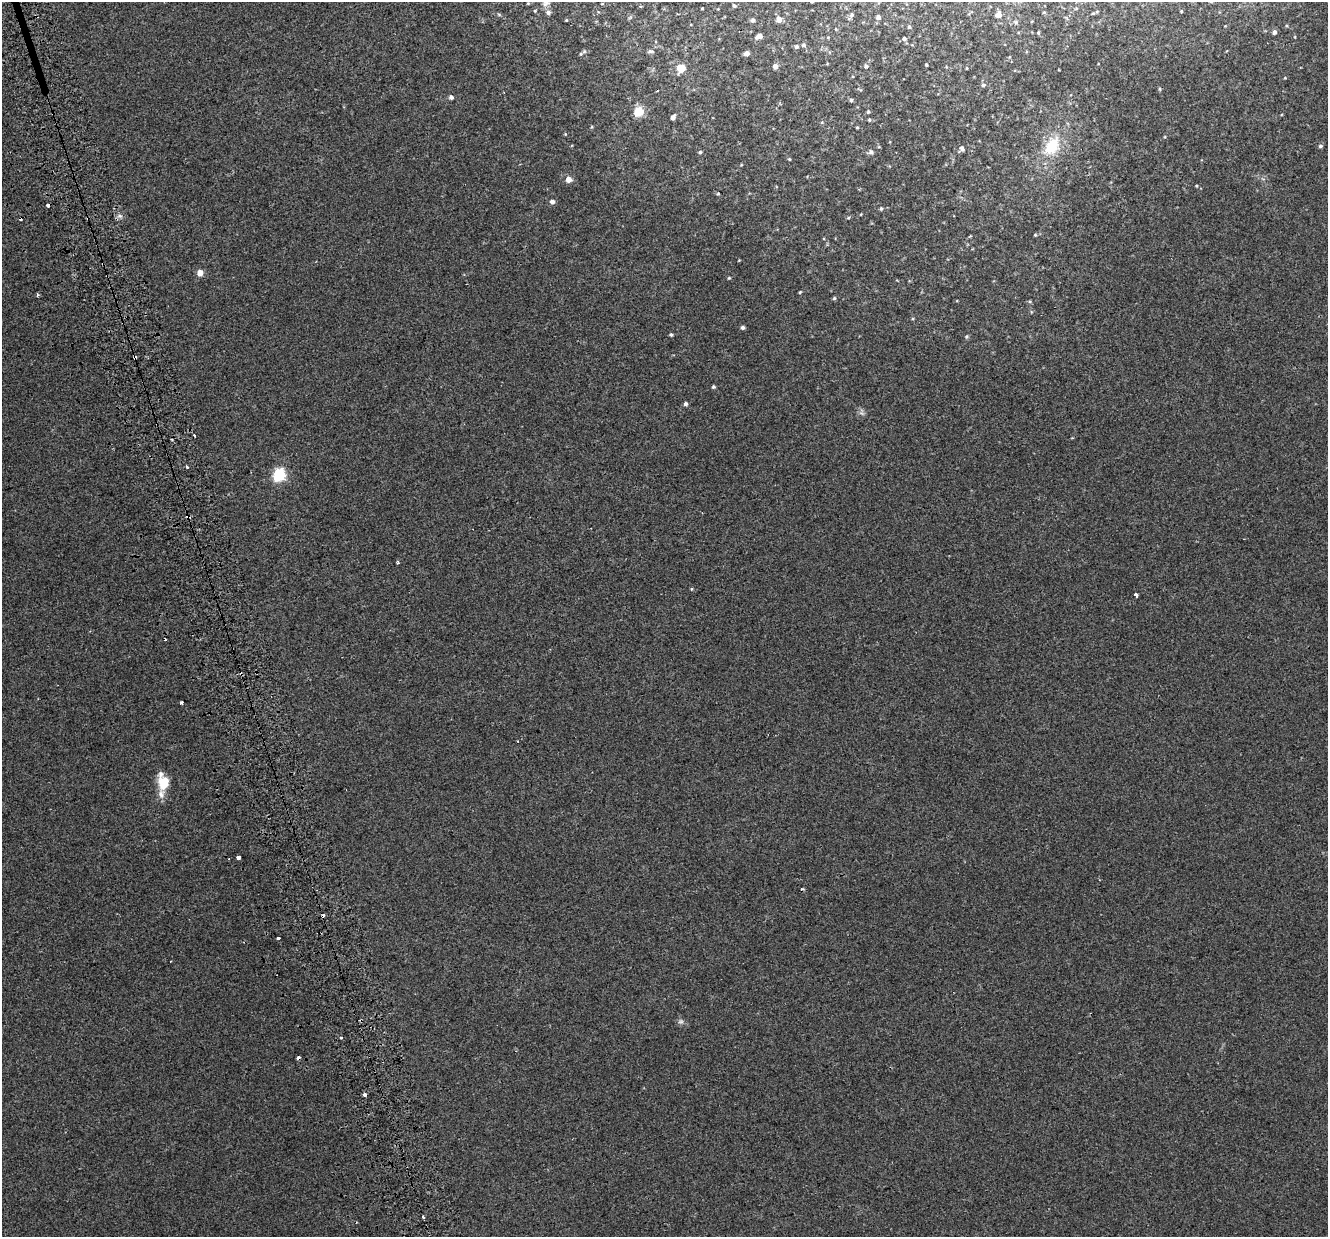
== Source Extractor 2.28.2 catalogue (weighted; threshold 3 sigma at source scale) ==
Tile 11 of 4 x 4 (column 3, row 3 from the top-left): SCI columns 2697-4022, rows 1388-2622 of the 5395 x 5196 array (HDU 1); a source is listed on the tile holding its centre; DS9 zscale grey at full resolution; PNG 1330 x 1239 px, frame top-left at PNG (2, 2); no overlay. Shown black and unused: <1% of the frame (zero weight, under 2 of 3 exposures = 3% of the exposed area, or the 3 px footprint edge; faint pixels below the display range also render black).
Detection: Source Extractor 2.28.2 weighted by HDU 2 'WHT'; one run over the whole footprint, this tile lists its part. Background 0.00414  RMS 0.0062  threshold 0.028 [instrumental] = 3 sigma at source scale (4.5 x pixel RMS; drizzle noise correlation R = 1.50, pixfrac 1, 0.0396/0.0396 arcsec/px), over >= 5 px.
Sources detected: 94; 1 too faint to see at this stretch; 9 cosmic-ray / hot-pixel residue — not listed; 3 inside a brighter listed object's ellipse — not listed separately; the other 81 listed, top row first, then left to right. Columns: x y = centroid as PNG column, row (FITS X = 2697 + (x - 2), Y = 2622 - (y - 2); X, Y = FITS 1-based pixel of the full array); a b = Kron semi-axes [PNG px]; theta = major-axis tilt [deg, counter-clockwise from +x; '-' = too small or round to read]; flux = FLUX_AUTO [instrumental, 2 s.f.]
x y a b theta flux
546 3 11 9 29 3.1
602 4 4 3 - 0.43
734 6 5 4 - 1
702 8 3 2 - 0.51
535 11 4 4 - 0.54
1181 11 3 3 - 0.6
548 12 7 6 - 1.7
1093 13 5 3 - 0.6
851 15 8 5 54 1.3
999 15 8 7 - 3.3
878 17 5 4 - 2
779 19 5 5 - 5.7
566 20 3 3 - 0.5
753 20 6 5 - 1.5
1016 22 6 5 - 1
909 27 5 4 - 0.83
1274 32 5 5 - 1.8
1038 33 4 3 - 0.7
759 36 6 4 23 4.6
904 38 5 5 - 1.3
804 45 5 5 - 1.3
796 47 6 5 - 1.2
650 51 9 4 -3 1.3
746 53 5 4 - 3.1
581 54 6 5 - 1.1
926 65 3 2 - 0.7
775 66 5 5 - 3.4
866 66 6 5 - 1.5
681 68 5 5 - 21
966 68 4 2 - 0.46
983 85 6 5 - 1.5
1160 89 5 3 - 0.67
451 97 5 4 - 1.8
851 100 5 5 - 0.87
638 112 5 5 - 30
868 112 5 4 - 0.82
673 117 6 4 53 2.4
869 120 5 3 - 0.7
857 127 4 3 - 0.52
1052 146 25 16 59 22
1320 146 5 4 - 1.1
962 149 7 6 - 1.9
700 152 4 4 - 0.81
871 152 8 6 2 1.8
789 159 4 3 - 0.62
568 179 5 5 - 5.5
1196 186 4 3 - 0.53
718 194 4 3 - 0.56
552 202 5 5 - 2.3
881 209 5 4 - 0.96
861 214 4 3 - 0.42
120 216 7 4 -18 1.4
848 218 5 3 - 0.69
1035 235 4 4 - 0.61
739 260 4 2 - 0.37
200 273 5 4 - 7.9
729 278 4 3 - 0.62
800 292 4 3 - 0.59
37 295 4 3 - 1
834 298 5 4 - 0.89
1030 302 6 4 -1 0.76
743 327 4 4 - 1.5
671 335 5 4 - 0.93
967 336 5 5 - 0.9
713 387 4 4 - 1
686 404 5 4 - 1.5
187 467 3 3 - 1.2
279 475 6 6 - 78
188 516 5 3 - 1.6
398 562 4 3 - 1.1
692 589 5 3 - 0.61
1136 595 4 3 - 4
182 702 3 3 - 1.2
518 741 3 2 - 0.81
164 785 12 10 -16 7.7
239 858 3 3 - 37
802 889 3 3 - 1.3
278 938 3 3 - 3.2
341 1038 3 3 - 1.9
365 1094 3 3 - 4.9
423 1217 3 3 - 6.3
Overlapping masked pixels (flux is a lower limit): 1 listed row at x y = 188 516
Isophote crosses this tile's border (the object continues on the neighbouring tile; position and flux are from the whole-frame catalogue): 1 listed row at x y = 546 3